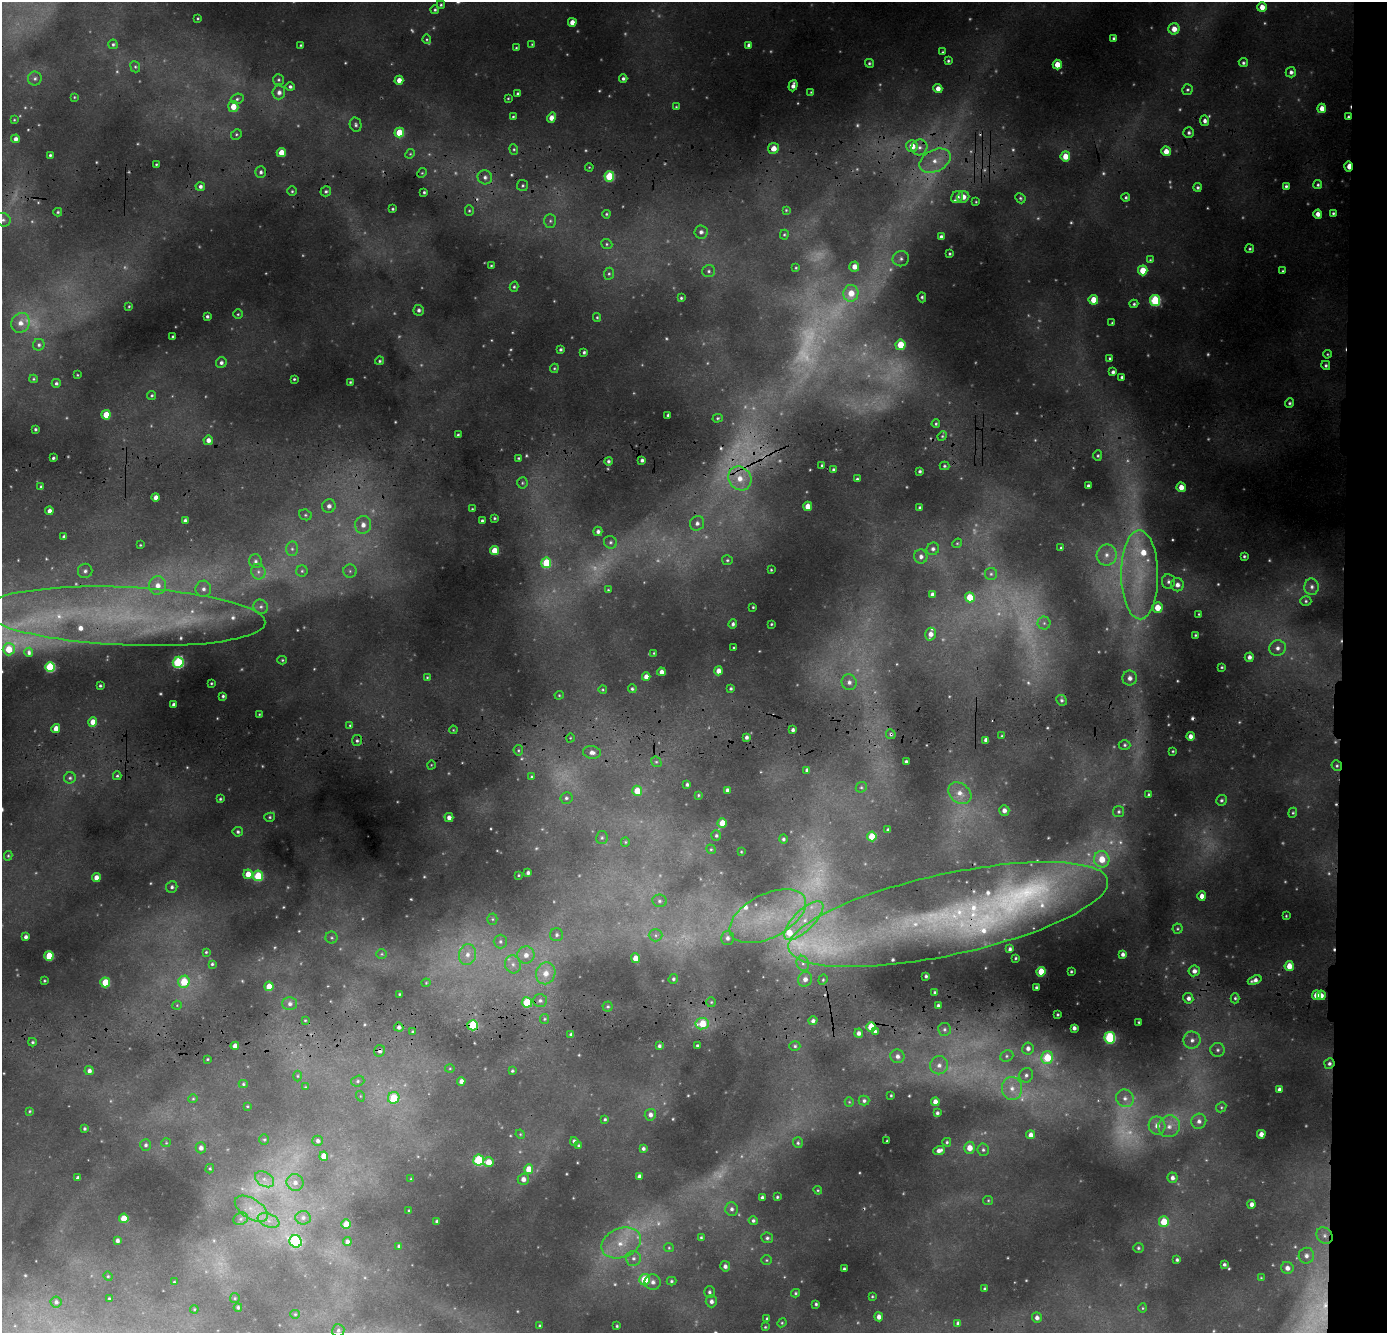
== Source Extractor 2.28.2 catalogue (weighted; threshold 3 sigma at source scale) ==
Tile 6 of 3 x 3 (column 3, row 2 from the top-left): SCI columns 2824-4208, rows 1895-3225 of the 4254 x 5119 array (HDU 1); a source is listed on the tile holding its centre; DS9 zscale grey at full resolution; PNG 1389 x 1335 px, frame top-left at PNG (2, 2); each listed source drawn as its Kron ellipse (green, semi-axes under 4 px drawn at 4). Shown black and unused: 4% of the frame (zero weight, under 3 of 4 exposures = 24% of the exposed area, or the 3 px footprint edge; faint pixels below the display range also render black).
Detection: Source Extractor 2.28.2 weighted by HDU 2 'WHT'; one run over the whole footprint, this tile lists its part. Background 0.116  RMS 0.011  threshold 0.0483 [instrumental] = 3 sigma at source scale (4.5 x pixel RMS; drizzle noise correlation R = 1.50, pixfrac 1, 0.05/0.05 arcsec/px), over >= 5 px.
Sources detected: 649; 106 too faint to see at this stretch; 5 cosmic-ray / hot-pixel residue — neither listed nor drawn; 17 inside a brighter listed object's ellipse — not listed separately; of the other 521, all 500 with FLUX_AUTO >= 0.93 (the completeness limit of this list) listed and drawn (21 fainter detections not listed), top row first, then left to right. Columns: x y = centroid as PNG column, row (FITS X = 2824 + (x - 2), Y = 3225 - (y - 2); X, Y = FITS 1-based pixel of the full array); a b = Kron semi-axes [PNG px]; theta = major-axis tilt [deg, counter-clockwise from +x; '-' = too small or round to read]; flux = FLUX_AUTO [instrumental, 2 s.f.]
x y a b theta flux
441 5 4 4 - 1.7
1262 7 5 4 - 12
435 10 4 4 - 1.9
198 18 3 2 - 1.2
572 22 4 4 - 8.5
1174 29 5 5 - 11
1114 38 3 3 - 2.4
427 39 5 4 - 1.4
113 44 5 4 - 2
532 44 4 3 - 1.1
301 45 3 2 - 1.2
749 45 4 4 - 3.5
516 48 3 2 - 1.1
943 52 3 3 - 1.3
948 61 4 3 - 1.9
869 63 4 4 - 1.9
1243 63 5 4 - 2.4
1057 65 5 4 - 16
135 67 6 4 -67 1.9
1291 72 5 5 - 3.7
35 78 7 7 - 3.3
623 78 4 4 - 2.8
279 80 5 5 - 1.9
399 80 4 4 - 8.4
793 86 6 4 71 5.4
290 87 5 4 - 2.4
938 88 4 4 - 7.5
1187 90 5 5 - 2.2
279 92 7 6 - 5.6
811 92 3 3 - 1.1
518 94 3 3 - 2.4
74 97 3 2 - 1
508 98 3 3 - 1.1
237 99 6 5 - 2.6
233 106 5 5 - 17
676 107 4 4 - 1.4
1322 108 4 4 - 10
513 117 3 3 - 1.3
1348 117 4 3 - 2.3
552 118 5 4 - 11
14 120 4 3 - 1.1
1205 121 5 4 - 4.6
356 125 7 6 - 2.8
399 133 5 5 - 30
1189 133 5 5 - 2.8
236 134 6 5 - 1.8
15 139 4 4 - 5.2
912 146 6 5 - 17
919 147 8 7 - 6.5
773 148 5 5 - 12
514 149 5 4 - 1.6
1166 151 5 4 - 11
281 153 4 4 - 19
410 154 5 4 - 1.3
50 155 3 3 - 1.9
1065 156 5 5 - 16
935 161 16 11 27 20
156 164 3 2 - 1.2
1348 166 5 3 - 13
589 167 4 3 - 1
261 172 6 5 - 3.4
422 173 5 4 - 1.4
609 176 5 5 - 57
485 177 7 7 - 4.7
523 185 6 5 - 2.1
1318 185 4 4 - 2
200 186 4 4 - 3.8
1286 186 4 3 - 2.3
1198 187 4 4 - 2.3
292 191 4 4 - 1.6
326 191 5 5 - 2.4
424 192 3 3 - 1.6
957 197 6 5 - 5.2
963 197 6 5 - 8.3
1126 197 4 4 - 2.1
1020 198 5 4 - 2.1
976 202 3 2 - 1
393 209 3 3 - 1.6
786 210 4 4 - 1.2
469 211 5 4 - 1.5
58 212 4 4 - 1.7
1333 213 3 3 - 1.7
606 214 4 3 - 1.4
1318 214 4 4 - 7.8
3 220 8 6 -23 4
550 221 7 6 - 2.8
701 232 6 6 - 4.6
784 235 5 4 - 1.4
941 237 4 4 - 4.7
607 244 6 5 - 1.8
1250 249 4 4 - 1.7
949 254 3 3 - 1.5
901 259 8 7 - 4.6
1150 260 4 4 - 1.3
491 266 3 2 - 1.2
854 267 5 5 - 8.9
796 268 3 3 - 1.1
1143 270 5 5 - 22
709 271 6 6 - 2.5
1283 271 4 3 - 1.4
609 274 6 5 - 2.1
514 287 5 4 - 1.7
851 293 8 7 - 20
922 297 5 4 - 2.4
681 298 3 3 - 1.6
1093 300 5 5 - 19
1155 300 5 5 - 86
1134 304 4 4 - 1.9
129 306 3 2 - 1.2
419 310 5 5 - 3.5
238 314 4 4 - 1.5
207 316 3 3 - 2.2
597 317 4 3 - 1.5
21 323 10 9 - 10
1112 323 3 3 - 1.5
173 337 4 3 - 2.6
39 345 6 5 - 2.9
900 345 5 5 - 28
560 349 4 3 - 2.2
584 352 4 3 - 2.5
1327 354 4 3 - 1.3
1110 358 3 3 - 1.8
380 361 4 4 - 1.8
221 362 5 5 - 3.8
1326 365 5 4 - 2.4
554 368 5 4 - 1.4
1113 372 4 4 - 3.5
77 375 3 2 - 0.96
1122 377 4 3 - 1.9
33 379 4 4 - 1.4
294 379 3 3 - 1.5
350 382 3 3 - 1.3
56 383 4 4 - 2.5
152 395 5 4 - 1.8
1290 403 4 4 - 2.1
106 415 5 4 - 24
668 415 3 3 - 2.2
718 418 5 4 - 1.5
936 424 4 3 - 1.5
35 429 3 3 - 1.6
458 435 3 3 - 1.8
942 436 5 4 - 1.6
208 440 5 4 - 6.6
1098 456 5 4 - 1.9
53 458 3 3 - 1.8
519 458 4 3 - 1.4
642 460 3 3 - 2.7
608 461 4 4 - 2.2
822 465 3 3 - 1.6
944 466 5 4 - 1.7
833 470 4 3 - 2.2
920 471 3 3 - 2.1
740 478 12 11 - 20
857 479 3 3 - 2
522 483 5 5 - 2.1
1088 486 4 3 - 2.6
41 487 3 3 - 2.2
1181 487 4 4 - 12
156 497 4 4 - 7.6
329 506 7 6 - 6.3
808 506 5 4 - 15
920 508 4 3 - 2.8
472 509 3 3 - 1.1
49 511 4 4 - 5.6
305 515 6 5 - 2.3
494 518 3 3 - 1.3
185 520 4 4 - 3.4
482 520 3 3 - 1.8
697 523 7 7 - 5.2
363 525 9 8 - 10
598 531 5 4 - 3.7
64 537 4 3 - 2.8
610 542 6 6 - 2.7
957 543 5 4 - 1.5
140 545 3 2 - 0.99
1061 548 3 3 - 1.6
292 549 7 6 - 3.5
933 549 6 6 - 4
494 551 4 4 - 24
1107 555 10 10 - 11
1244 556 3 3 - 1.6
921 557 7 6 - 5.3
727 560 5 5 - 1.9
255 561 7 6 - 3.4
546 563 5 5 - 43
771 570 3 3 - 1.1
85 571 7 7 - 4.1
302 571 6 5 - 2.4
350 571 6 6 - 3.7
258 572 8 7 - 4.4
991 574 6 6 - 2.9
1140 575 44 18 -89 82
1168 581 7 6 - 3.8
157 585 9 8 - 13
1177 585 6 6 - 6.6
1312 587 8 7 - 4.9
203 589 8 8 - 6
608 590 4 4 - 1.4
932 594 4 4 - 3.8
970 597 5 5 - 31
1306 601 5 5 - 2
261 607 7 7 - 3.8
753 607 3 3 - 1.2
1157 608 5 5 - 22
1199 614 3 3 - 1.2
124 616 141 29 -3 300
1044 623 6 6 - 2.9
733 624 4 4 - 2.9
771 624 3 2 - 1.1
930 634 6 5 - 7.4
1195 635 3 3 - 1.4
734 648 3 2 - 1.1
1278 648 8 7 - 6.3
9 649 6 6 - 20
29 652 4 4 - 2.5
654 653 3 3 - 1
1249 657 4 4 - 4.9
282 660 4 4 - 1.5
178 662 5 5 - 110
50 667 5 5 - 77
1222 667 3 3 - 1.4
718 671 4 4 - 8.3
661 672 4 4 - 6.2
427 677 4 3 - 1.2
646 677 4 4 - 6.9
1130 678 7 7 - 6.9
849 682 8 7 - 5.8
211 683 3 2 - 1.2
100 686 3 3 - 1.6
731 688 3 3 - 1.8
632 689 4 4 - 2
603 690 4 3 - 1.1
559 695 4 4 - 1.2
223 696 4 3 - 2.3
1061 700 5 5 - 2.6
173 704 3 3 - 3.4
259 714 3 2 - 0.97
93 722 4 4 - 16
350 725 4 4 - 1.5
56 729 4 4 - 13
453 730 4 3 - 1
793 730 3 3 - 3.1
891 734 5 5 - 1.9
1002 736 4 3 - 1.4
1190 736 4 4 - 7.3
746 737 4 3 - 3.2
570 738 4 3 - 1
986 740 4 4 - 5.7
357 741 5 5 - 2.6
1125 745 6 4 0 2.2
518 750 5 4 - 1.8
1173 751 4 3 - 1.3
592 752 9 6 -8 6.9
656 762 5 5 - 1.6
906 762 4 3 - 2.9
431 765 5 3 - 0.99
1337 766 5 5 - 2.2
807 770 4 4 - 3.5
117 776 4 4 - 1.7
532 777 4 4 - 1.3
70 778 6 5 - 2.7
687 785 3 3 - 2.5
861 787 6 5 - 2
727 790 4 4 - 3.3
637 791 5 5 - 20
960 793 13 9 -38 12
698 795 3 2 - 1.2
1149 795 4 3 - 2.3
566 798 6 6 - 3.2
220 799 3 3 - 1.5
1221 800 5 5 - 2.5
1004 810 5 5 - 5.5
1119 812 5 5 - 2.2
1293 813 5 4 - 1.5
270 817 5 4 - 1.9
449 818 4 4 - 5.6
722 823 5 4 - 15
888 830 4 3 - 2.7
238 832 5 5 - 2.5
716 835 5 5 - 2
872 836 5 4 - 29
602 838 6 6 - 2.5
783 839 5 4 - 2.3
625 842 5 4 - 1.4
711 849 5 4 - 1.6
741 852 3 2 - 0.93
8 856 5 4 - 1.5
1102 859 8 7 - 20
528 873 4 3 - 3.1
248 874 4 4 - 16
518 875 3 2 - 1.1
258 876 5 5 - 53
96 878 4 4 - 11
172 887 6 5 - 3
1202 896 4 4 - 8.1
659 901 7 6 - 3.2
948 914 163 40 12 390
768 916 41 22 27 87
1286 916 3 3 - 1.2
492 919 5 5 - 1.7
804 921 25 10 45 31
1177 929 5 5 - 1.6
557 935 6 6 - 3.3
656 935 7 6 - 3.6
26 937 4 4 - 3.8
332 938 6 6 - 2.2
727 938 7 6 - 4.7
500 941 7 6 - 3.3
1010 949 3 3 - 2.6
206 952 4 4 - 1.4
382 954 5 5 - 1.8
467 954 11 8 78 9.7
1123 954 4 4 - 4.2
526 955 8 8 - 9.1
49 956 5 4 - 38
635 958 5 4 - 12
1016 958 3 2 - 1.1
803 963 8 6 -69 4.3
212 964 3 3 - 1.7
513 964 9 8 - 6.5
1289 966 5 4 - 16
1071 971 3 3 - 1.4
1194 971 6 5 - 5.4
1041 972 5 4 - 30
546 973 11 9 73 14
926 976 3 3 - 2
673 979 5 4 - 2.2
805 979 7 7 - 6.6
823 980 5 4 - 1.6
1255 980 7 4 20 5.9
44 981 3 3 - 1.3
105 982 5 5 - 37
184 982 6 5 - 36
426 983 4 4 - 1.1
269 986 4 4 - 19
1036 987 3 3 - 2
935 992 3 2 - 1.3
399 994 3 2 - 1.1
1316 995 4 4 - 16
1321 995 5 4 - 6.5
1188 998 5 5 - 5
1235 998 5 4 - 2.2
540 1000 7 6 - 3.7
527 1002 5 5 - 41
711 1002 5 5 - 1.5
290 1004 7 6 - 4.3
177 1005 5 4 - 1.3
938 1006 4 3 - 3.8
608 1007 5 5 - 1.9
1057 1014 3 3 - 1.4
544 1019 5 4 - 1.4
305 1020 4 3 - 1.1
813 1021 4 4 - 3.4
1139 1022 3 3 - 1.4
702 1024 7 5 8 28
473 1025 5 5 - 65
399 1027 4 4 - 3.8
871 1027 5 4 - 25
1074 1028 4 4 - 4.2
944 1029 6 6 - 3.2
875 1031 4 4 - 2.5
413 1032 4 4 - 1.8
859 1033 4 4 - 4.2
571 1035 4 4 - 3.8
1110 1038 6 5 - 110
1192 1040 8 8 - 7.4
32 1042 4 3 - 1.8
697 1045 3 3 - 1.3
235 1046 4 4 - 6.6
659 1046 4 4 - 2.7
795 1046 5 5 - 2.1
1028 1048 6 6 - 5.3
1218 1050 7 7 - 3.9
379 1051 6 5 - 3.3
897 1056 7 6 - 5.5
1007 1056 7 5 22 2.8
1047 1058 6 6 - 39
207 1059 4 3 - 1.2
1329 1064 5 5 - 3
939 1065 9 9 - 8.6
450 1068 5 3 - 1.1
89 1071 5 4 - 4.4
512 1071 3 3 - 1.5
1026 1075 7 6 - 4.1
298 1076 5 3 - 1.3
358 1081 7 5 16 2.3
461 1081 4 4 - 4.9
243 1084 4 4 - 1.5
305 1087 4 4 - 1
1012 1088 11 10 - 13
1279 1089 4 4 - 3.5
891 1095 3 2 - 1.1
360 1096 5 3 - 0.99
394 1098 6 5 - 36
1125 1098 9 8 - 7.7
193 1099 5 4 - 1.4
864 1101 5 5 - 2.6
849 1102 5 4 - 1.2
935 1102 4 4 - 7.8
247 1106 3 2 - 1
1221 1107 5 5 - 1.7
30 1111 3 3 - 1.2
937 1113 3 3 - 2.3
650 1115 6 5 - 5.3
605 1119 4 3 - 1.8
1199 1121 7 7 - 5.8
1157 1125 9 8 - 9.5
1169 1126 11 10 - 12
84 1129 3 3 - 2
520 1134 5 4 - 1.1
1261 1134 4 4 - 7.3
1031 1135 4 4 - 6.8
264 1139 5 4 - 1.5
318 1141 5 5 - 3.6
574 1141 4 3 - 3.2
887 1141 3 2 - 1.1
947 1142 4 4 - 1.7
166 1143 5 4 - 1.2
798 1143 5 5 - 2
146 1145 6 5 - 2.8
579 1146 4 3 - 2
201 1148 5 5 - 5.2
643 1148 4 4 - 2.8
969 1148 6 5 - 12
939 1150 6 4 21 5.3
983 1150 6 5 - 2.6
324 1156 4 4 - 16
479 1160 5 5 - 85
488 1162 5 5 - 14
210 1169 5 4 - 1.4
529 1169 5 4 - 20
639 1176 4 4 - 3.8
78 1178 4 4 - 4
1172 1178 5 5 - 4.6
264 1179 10 7 -31 7.3
411 1179 3 3 - 1
523 1179 5 5 - 6.5
295 1182 8 8 - 7.5
818 1190 4 4 - 1.3
762 1197 4 3 - 3.2
777 1197 3 3 - 1.5
988 1200 5 4 - 1.4
1252 1204 4 4 - 5.8
251 1209 18 10 -32 18
732 1209 6 6 - 3.8
409 1210 3 2 - 1.1
124 1218 4 4 - 21
303 1218 7 7 - 4.5
241 1219 7 6 - 3.2
268 1220 11 6 -21 7.7
437 1221 3 3 - 2.3
753 1221 4 4 - 2.4
1164 1222 5 5 - 32
346 1224 5 4 - 21
1325 1236 9 7 -46 5.7
701 1237 4 3 - 1.6
767 1238 6 5 - 3
117 1240 4 4 - 3.8
296 1241 6 6 - 130
347 1242 4 4 - 3.9
621 1243 20 14 21 30
399 1246 4 4 - 2.6
669 1248 5 4 - 1.4
1138 1248 5 5 - 2
1306 1256 8 7 - 5.7
633 1258 7 7 - 4.7
766 1260 5 4 - 1.4
1177 1260 4 3 - 2
1224 1264 3 3 - 2.4
725 1266 5 5 - 4.2
1287 1268 6 6 - 6.2
844 1269 3 3 - 2.4
108 1276 4 4 - 1.3
1261 1278 4 4 - 0.96
645 1280 6 5 - 33
671 1281 5 4 - 1.8
174 1282 3 2 - 0.96
653 1282 8 7 - 5.6
985 1289 3 3 - 1.6
709 1292 6 5 - 2.6
796 1293 4 3 - 1.5
872 1296 3 2 - 1.3
109 1298 3 2 - 1.2
235 1298 5 4 - 1.3
711 1301 6 5 - 4.8
56 1302 5 5 - 2.9
816 1304 3 3 - 2
238 1307 4 4 - 2.2
1143 1308 5 4 - 1.3
194 1309 4 4 - 1.2
295 1314 5 4 - 1.2
879 1317 4 4 - 7
1037 1318 5 4 - 4.7
767 1319 3 3 - 1.8
782 1323 5 4 - 1.3
958 1323 4 4 - 3.8
540 1326 4 4 - 1.7
617 1326 3 3 - 1.6
765 1327 4 4 - 1.3
338 1330 6 6 - 2.6
Overlapping masked pixels (flux is a lower limit): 11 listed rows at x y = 1348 117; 773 148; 1065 156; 1348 166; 1140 575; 891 734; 1337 766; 948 914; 473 1025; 379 1051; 1329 1064
Isophote crosses this tile's border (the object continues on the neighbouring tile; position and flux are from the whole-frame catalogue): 2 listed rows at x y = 3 220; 9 649